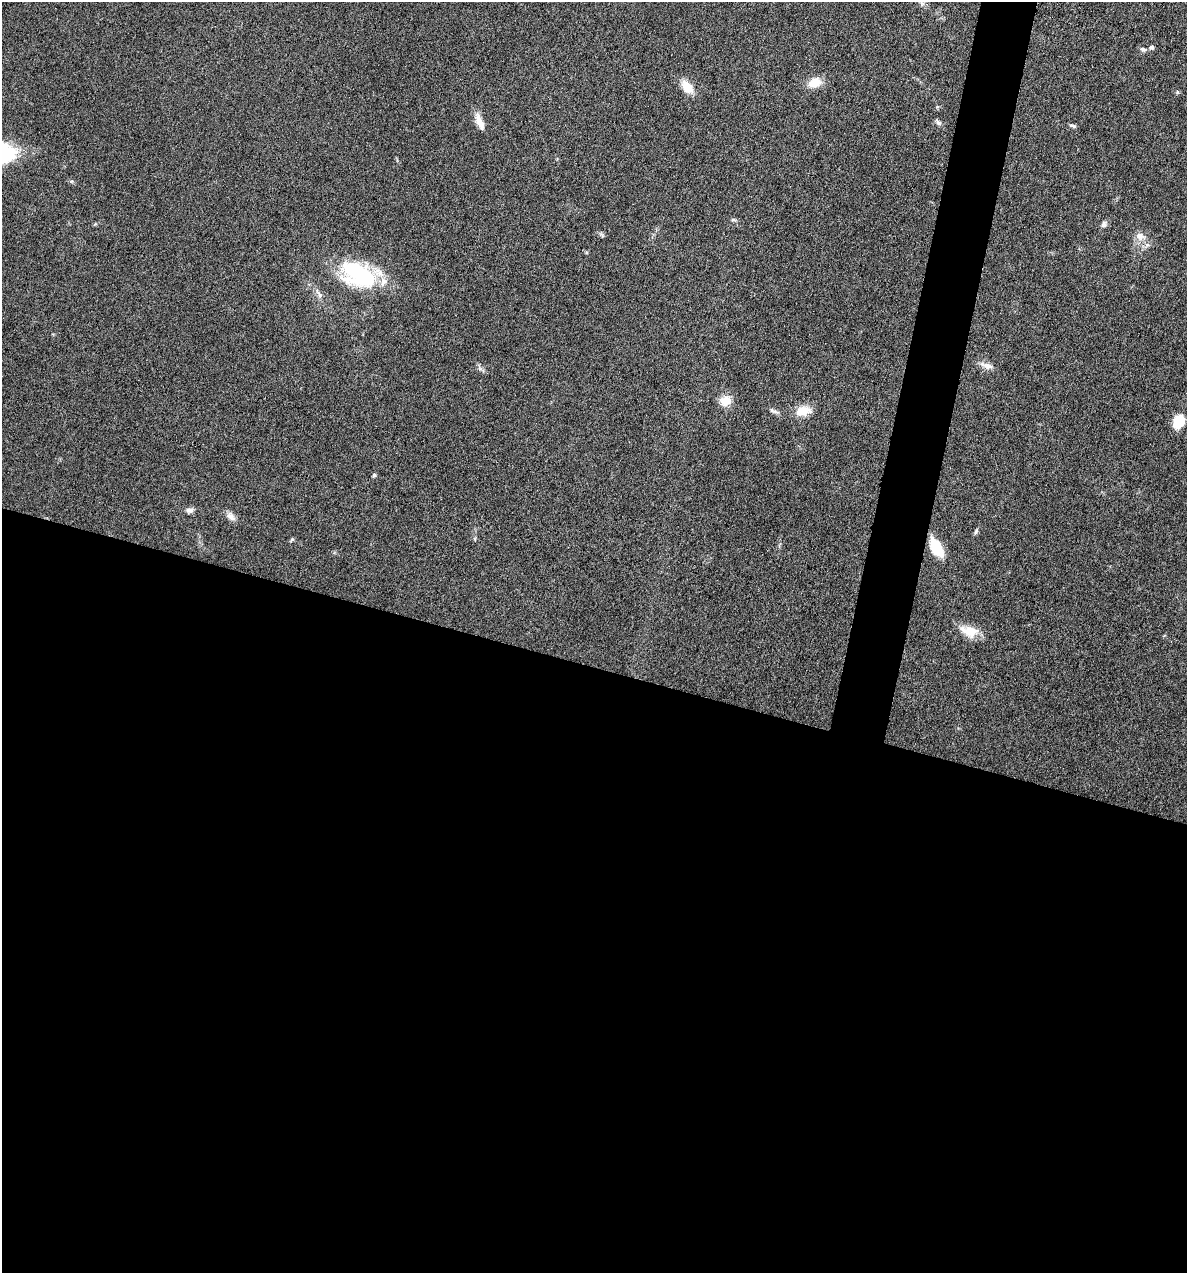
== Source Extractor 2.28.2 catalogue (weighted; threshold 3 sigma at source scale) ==
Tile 14 of 4 x 4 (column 2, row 4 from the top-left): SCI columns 1307-2491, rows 1-1271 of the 5105 x 5085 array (HDU 1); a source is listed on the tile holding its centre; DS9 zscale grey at full resolution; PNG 1189 x 1275 px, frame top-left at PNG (2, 2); no overlay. Shown black and unused: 50% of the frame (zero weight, under 4 of 8 exposures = <1% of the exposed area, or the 3 px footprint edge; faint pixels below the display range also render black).
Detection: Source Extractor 2.28.2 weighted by HDU 2 'WHT'; one run over the whole footprint, this tile lists its part. Background 0.189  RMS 0.0062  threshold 0.0253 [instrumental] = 3 sigma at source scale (4.09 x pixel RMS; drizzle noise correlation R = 1.36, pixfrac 0.8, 0.05/0.05 arcsec/px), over >= 5 px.
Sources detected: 22; all 22 listed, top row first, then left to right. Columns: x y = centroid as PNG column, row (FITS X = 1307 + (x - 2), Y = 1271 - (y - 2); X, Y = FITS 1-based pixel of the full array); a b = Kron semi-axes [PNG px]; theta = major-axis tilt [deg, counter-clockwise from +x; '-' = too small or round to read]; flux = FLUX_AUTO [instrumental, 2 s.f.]
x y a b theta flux
1152 47 6 5 - 1.3
1143 49 9 6 -27 1.5
815 83 17 11 20 7.7
687 87 18 11 -51 8
480 122 22 7 -68 5.6
939 123 9 6 -38 1.6
1072 126 9 4 -20 1.3
1104 224 9 6 71 1.7
1140 236 13 9 -16 4.4
359 275 43 26 -24 53
320 295 9 6 -53 2
987 366 16 7 -17 3.9
725 401 14 12 27 7.4
803 411 16 10 10 10
1179 421 10 7 56 26
374 475 5 5 - 0.93
189 510 9 7 -5 2.4
231 517 14 8 -49 3.3
976 531 8 4 63 1.1
292 539 7 4 58 0.78
936 548 22 11 -62 14
970 631 23 13 -14 11